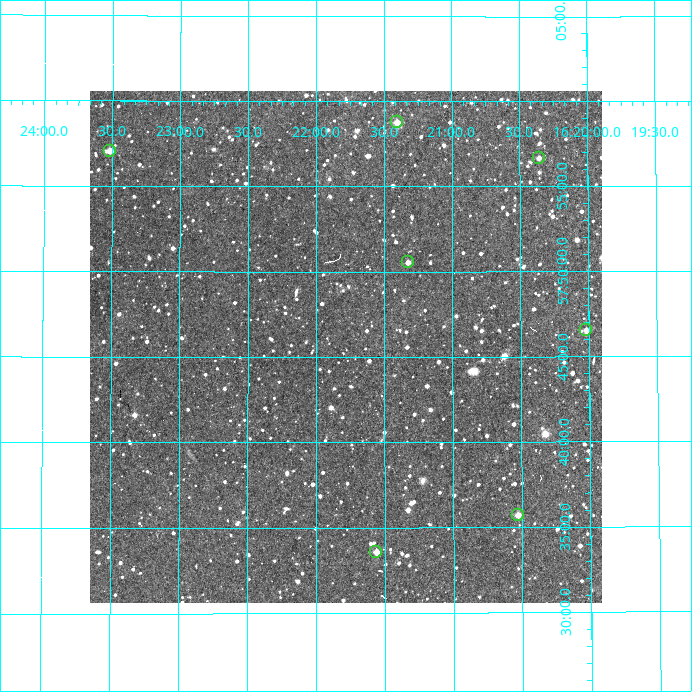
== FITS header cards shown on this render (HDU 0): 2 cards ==
NAXIS1  =                  512
NAXIS2  =                  512

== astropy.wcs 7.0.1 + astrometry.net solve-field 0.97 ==
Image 512 x 512 px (HDU 0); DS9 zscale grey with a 90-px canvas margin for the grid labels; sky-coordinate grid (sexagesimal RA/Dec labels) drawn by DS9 from the SOLVED WCS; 7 Tycho-2 reference stars matched to detected sources circled (green)
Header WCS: RA---TAN/DEC--TAN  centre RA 16:21:47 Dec +57:46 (245.45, +57.76 deg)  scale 3.52 arcsec/px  FOV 30.0' x 30.0'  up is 0 deg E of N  parity normal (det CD < 0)
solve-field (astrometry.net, Tycho-2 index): VERIFIED the header's WCS against the Tycho-2 star catalogue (verified at 2 index scales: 6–7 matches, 0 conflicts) and refined it, rather than solving blind
Solved WCS: RA---TAN-SIP/DEC--TAN-SIP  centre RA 16:21:47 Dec +57:46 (245.45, +57.76 deg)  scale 3.52 arcsec/px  FOV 30.0' x 30.0'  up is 0 deg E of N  parity normal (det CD < 0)
The solver's refit moves the header's centre by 1.1 arcsec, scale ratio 1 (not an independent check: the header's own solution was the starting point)
Tycho-2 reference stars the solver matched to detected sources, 7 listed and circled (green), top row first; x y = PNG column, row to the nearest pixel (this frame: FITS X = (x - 90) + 1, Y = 512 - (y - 91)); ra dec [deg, ICRS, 3 dp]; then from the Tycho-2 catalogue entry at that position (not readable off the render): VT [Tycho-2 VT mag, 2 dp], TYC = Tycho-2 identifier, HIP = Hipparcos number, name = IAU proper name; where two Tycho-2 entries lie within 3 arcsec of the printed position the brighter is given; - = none
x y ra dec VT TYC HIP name
397 122 245.351 +57.980 11.52 3884-1731-1 - -
110 151 245.879 +57.951 11.45 3884-596-1 - -
539 158 245.089 +57.945 12.57 3884-1131-1 - -
408 262 245.331 +57.842 12.38 3884-821-1 - -
586 330 245.005 +57.775 12.60 3884-1085-1 - -
518 515 245.132 +57.595 11.34 3884-1442-1 - -
376 552 245.390 +57.559 11.82 3884-1385-1 - -